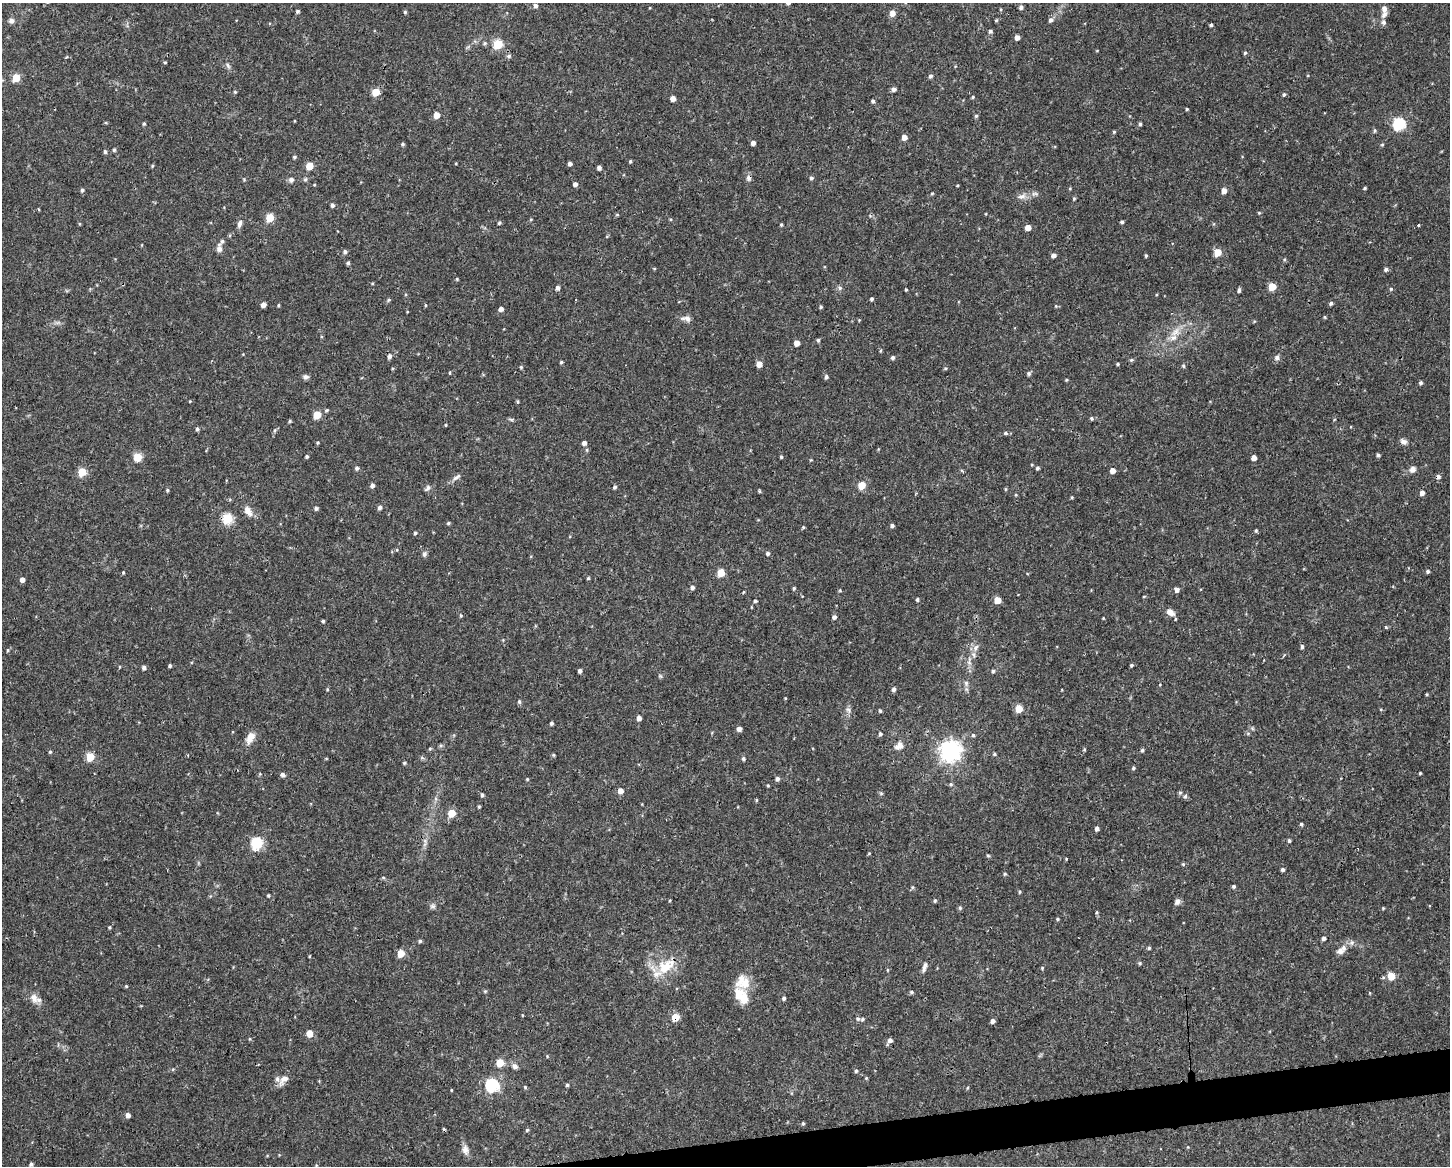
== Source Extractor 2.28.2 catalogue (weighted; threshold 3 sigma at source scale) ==
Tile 5 of 3 x 4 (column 2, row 2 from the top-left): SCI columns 1509-2956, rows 2329-3492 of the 4414 x 4656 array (HDU 1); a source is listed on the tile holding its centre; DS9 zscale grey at full resolution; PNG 1452 x 1168 px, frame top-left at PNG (2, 3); no overlay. Shown black and unused: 2% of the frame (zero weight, under 3 of 4 exposures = <1% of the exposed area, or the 3 px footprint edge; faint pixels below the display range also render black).
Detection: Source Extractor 2.28.2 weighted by HDU 2 'WHT'; one run over the whole footprint, this tile lists its part. Background 0.0525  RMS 0.0029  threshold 0.0132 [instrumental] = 3 sigma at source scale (4.5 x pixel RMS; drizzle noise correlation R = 1.50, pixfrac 1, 0.0396/0.0396 arcsec/px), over >= 5 px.
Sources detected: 310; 1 inside a brighter object's white glare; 1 cosmic-ray / hot-pixel residue — not listed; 7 inside a brighter listed object's ellipse — not listed separately; the other 301 listed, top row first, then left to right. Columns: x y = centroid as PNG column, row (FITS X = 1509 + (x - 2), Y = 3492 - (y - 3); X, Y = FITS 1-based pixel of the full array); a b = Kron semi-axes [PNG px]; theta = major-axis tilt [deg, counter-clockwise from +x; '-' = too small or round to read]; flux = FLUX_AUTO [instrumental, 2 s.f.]
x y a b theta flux
535 6 5 4 - 0.86
1021 7 5 5 - 0.85
1384 9 7 5 89 1.5
298 11 4 4 - 0.56
405 12 5 4 - 0.33
892 13 6 5 - 2.2
996 20 5 4 - 0.33
1051 20 6 5 - 0.83
11 21 7 6 - 1.1
1383 22 7 6 - 0.82
1211 25 3 3 - 0.46
990 31 5 5 - 0.62
1017 37 4 4 - 1.7
484 43 6 4 21 0.48
498 44 5 5 - 16
1245 53 5 4 - 0.45
509 56 6 5 - 0.6
165 62 5 3 - 0.27
228 65 9 4 -63 0.67
930 76 5 4 - 0.68
16 78 5 5 - 8.8
894 89 5 4 - 1
235 92 4 4 - 0.33
376 92 5 5 - 6.8
1284 94 5 4 - 0.49
973 97 4 3 - 0.33
673 98 4 4 - 1.8
873 101 4 4 - 0.56
1187 109 4 3 - 0.29
436 115 5 4 - 3.2
976 116 4 4 - 0.43
144 124 4 4 - 0.41
1140 124 4 3 - 0.55
1399 124 6 6 - 35
1375 130 5 4 - 0.45
1114 132 4 4 - 0.3
904 137 5 4 - 2.1
753 143 4 4 - 1.1
403 144 5 4 - 0.43
1382 145 5 3 - 0.29
114 150 5 4 - 0.46
105 152 5 4 - 0.54
294 157 5 4 - 0.43
630 161 4 3 - 0.35
570 164 4 4 - 0.95
152 166 5 3 - 0.29
309 166 5 5 - 7.1
599 168 4 4 - 1
749 178 9 7 76 0.95
811 178 5 4 - 0.55
305 179 6 5 - 0.49
291 180 7 6 - 0.92
575 184 4 4 - 1
314 185 4 2 - 0.22
957 186 4 2 - 0.25
1365 188 4 3 - 0.35
82 190 5 4 - 0.54
1224 191 4 4 - 2.4
932 193 4 4 - 0.29
1035 194 10 4 0 0.81
1022 196 13 7 24 1.6
1074 198 5 4 - 0.34
332 205 4 4 - 0.85
39 209 4 3 - 0.26
1259 213 4 4 - 0.28
270 218 5 5 - 9.9
531 219 5 3 - 0.26
1122 222 4 3 - 0.45
240 223 10 6 75 1.1
499 223 4 4 - 0.43
80 224 5 3 - 0.26
781 225 4 3 - 0.39
1418 225 3 3 - 1
1028 228 5 4 - 3
219 249 12 7 -85 1.3
345 252 5 5 - 0.74
1217 252 5 5 - 7.3
1054 255 4 4 - 1.2
1146 256 4 3 - 0.38
348 263 4 4 - 0.52
1386 269 5 5 - 0.66
457 279 4 4 - 0.28
372 283 5 3 - 0.27
1272 287 5 5 - 7.1
557 288 5 4 - 0.96
840 288 6 5 - 0.61
1391 289 5 4 - 0.39
906 290 3 3 - 0.32
1239 290 5 4 - 0.63
872 299 4 4 - 0.46
388 300 6 4 87 0.37
1331 303 5 4 - 0.61
263 305 4 4 - 1.7
278 305 4 3 - 0.32
425 305 5 3 - 0.24
1056 306 4 4 - 0.29
821 307 4 3 - 0.41
501 309 4 4 - 1.4
1325 317 5 3 - 0.3
686 318 13 7 -9 1.4
859 320 4 4 - 0.24
1175 332 15 9 54 2.8
818 340 4 4 - 0.54
797 343 5 4 - 2.6
880 351 5 3 - 0.28
389 356 5 5 - 0.88
893 358 4 4 - 0.66
1277 358 7 6 - 1
1131 360 5 4 - 0.45
561 362 4 3 - 0.37
759 364 5 4 - 2.8
1118 364 4 3 - 0.33
1183 366 4 4 - 0.5
521 367 5 4 - 0.35
945 368 5 4 - 0.31
450 373 5 3 - 0.28
1029 373 5 5 - 0.58
305 377 8 6 -5 0.82
826 377 5 4 - 0.71
1066 380 4 3 - 0.3
1421 383 4 4 - 0.55
190 401 4 3 - 0.21
326 410 5 4 - 0.42
317 415 5 5 - 8.3
1091 418 5 5 - 0.47
511 419 9 4 0 0.5
290 421 4 4 - 0.39
446 425 5 3 - 0.26
197 429 4 4 - 0.67
274 430 7 3 89 0.44
1005 433 6 5 - 0.56
1403 442 9 7 -26 1.1
318 443 4 3 - 0.34
584 443 4 4 - 1.1
1378 455 4 3 - 0.56
307 456 4 4 - 0.39
137 457 9 8 - 3.1
781 457 4 3 - 0.45
1254 458 4 4 - 2
357 468 5 4 - 0.69
1038 468 4 4 - 0.55
1413 469 8 7 - 1.2
1112 470 4 4 - 2
82 472 5 5 - 10
456 477 13 5 35 1.1
1438 477 5 5 - 0.83
372 485 4 4 - 0.98
862 485 5 5 - 7.1
615 487 4 4 - 0.59
427 488 9 5 53 0.72
1005 489 5 3 - 0.3
167 490 4 4 - 0.37
759 491 5 3 - 0.32
1422 493 5 5 - 1.2
1072 497 4 4 - 0.29
380 507 5 4 - 0.98
316 508 5 4 - 0.68
248 511 15 8 -58 2.2
227 519 5 5 - 18
448 523 5 4 - 0.38
892 525 4 4 - 0.75
803 527 4 4 - 0.34
1256 531 5 4 - 0.37
415 533 4 3 - 0.53
768 553 5 5 - 0.64
424 554 7 6 - 0.7
1428 571 4 4 - 0.58
123 572 4 4 - 0.28
721 573 5 5 - 6.9
588 578 4 4 - 0.39
22 580 4 4 - 1.5
692 587 5 4 - 0.83
794 588 5 3 - 0.37
840 590 4 4 - 0.3
1176 590 4 4 - 1.5
743 592 4 3 - 0.25
1144 596 4 3 - 0.25
917 600 4 3 - 0.53
997 600 5 5 - 4.9
755 601 4 4 - 0.47
1170 612 10 7 -35 2.1
461 616 5 4 - 0.35
834 617 5 5 - 0.87
1103 618 3 3 - 0.23
323 621 3 3 - 0.42
1386 627 5 4 - 0.32
1302 647 5 4 - 0.6
976 648 10 7 59 1.6
8 650 5 3 - 0.3
1131 665 4 3 - 0.42
170 666 4 4 - 0.43
144 668 5 4 - 0.78
580 671 4 3 - 0.81
993 671 5 4 - 0.5
966 683 8 6 -89 0.78
327 689 4 3 - 0.28
893 689 5 4 - 0.89
1427 694 4 3 - 0.28
785 698 5 3 - 0.24
519 701 6 4 -77 0.49
1019 709 5 5 - 6.7
1381 709 5 3 - 0.28
848 710 7 6 - 0.78
880 711 3 3 - 0.51
639 718 4 4 - 1.6
551 723 4 3 - 0.7
739 729 4 4 - 1.3
1248 733 6 4 19 0.37
880 734 5 4 - 0.59
973 735 5 4 - 0.52
250 738 15 9 61 2.7
899 746 12 8 25 1.9
1084 749 5 4 - 0.32
1142 750 4 4 - 0.49
950 751 7 7 - 180
50 752 4 4 - 0.39
994 754 5 4 - 0.4
90 757 5 5 - 11
422 758 6 4 -19 0.45
326 759 4 3 - 0.22
743 759 5 4 - 0.44
404 763 4 4 - 0.4
1133 768 4 4 - 0.45
1420 773 3 3 - 0.33
283 775 6 5 - 0.89
527 779 5 3 - 0.28
777 779 4 4 - 0.91
951 784 5 5 - 0.49
768 785 4 3 - 0.3
620 791 5 5 - 2.2
881 793 6 4 -1 0.37
1180 793 6 5 - 0.49
482 795 5 4 - 0.52
1185 796 6 4 50 0.61
756 800 4 3 - 0.32
479 807 4 3 - 0.37
452 813 5 5 - 7.2
1301 824 4 4 - 0.61
1097 829 4 4 - 1.2
1289 840 5 4 - 0.46
256 843 6 5 - 28
869 853 5 3 - 0.24
988 855 4 4 - 0.34
1066 859 4 3 - 0.25
1183 864 5 4 - 0.37
1283 870 4 4 - 0.71
1005 874 5 4 - 0.36
1233 886 4 4 - 0.54
912 887 6 4 -72 0.37
1020 892 5 4 - 0.35
268 895 3 3 - 0.3
670 900 3 3 - 0.27
935 901 5 4 - 0.41
1177 902 8 6 62 1.1
433 906 8 6 -1 0.78
960 908 6 5 - 0.42
1383 908 4 3 - 0.26
1096 912 5 3 - 0.36
1057 919 4 3 - 0.36
109 927 4 4 - 0.38
1324 938 4 4 - 0.95
420 941 4 4 - 0.52
1352 943 8 7 - 0.93
1149 948 4 4 - 0.46
1340 951 9 8 - 1.4
401 953 5 4 - 6
1140 963 5 4 - 0.4
666 966 28 16 35 8.6
924 967 14 5 73 1.1
1042 968 4 3 - 0.29
887 970 5 3 - 0.26
1391 976 5 5 - 7.5
745 983 25 13 14 4.4
126 986 4 3 - 0.3
485 991 5 4 - 0.32
911 992 5 4 - 0.47
1370 993 4 3 - 0.22
34 998 14 9 -53 2.3
743 998 23 11 -81 4.3
784 998 5 4 - 0.64
675 1017 5 5 - 6.8
858 1019 6 5 - 0.55
992 1021 4 4 - 1.1
309 1034 7 6 - 2.2
890 1040 5 4 - 1.2
500 1063 5 5 - 7.4
515 1066 8 6 -50 1
173 1069 6 4 18 0.34
856 1071 5 4 - 0.44
866 1078 4 3 - 0.27
283 1080 16 8 49 2
492 1085 6 6 - 40
567 1085 4 4 - 0.45
525 1087 4 4 - 0.32
967 1088 5 3 - 0.26
451 1090 3 3 - 0.23
128 1115 4 4 - 1.6
803 1123 4 3 - 0.4
527 1130 5 4 - 0.43
465 1150 14 8 -76 1.5
31 1164 4 4 - 0.61
Overlapping masked pixels (flux is a lower limit): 2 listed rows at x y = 749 178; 675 1017